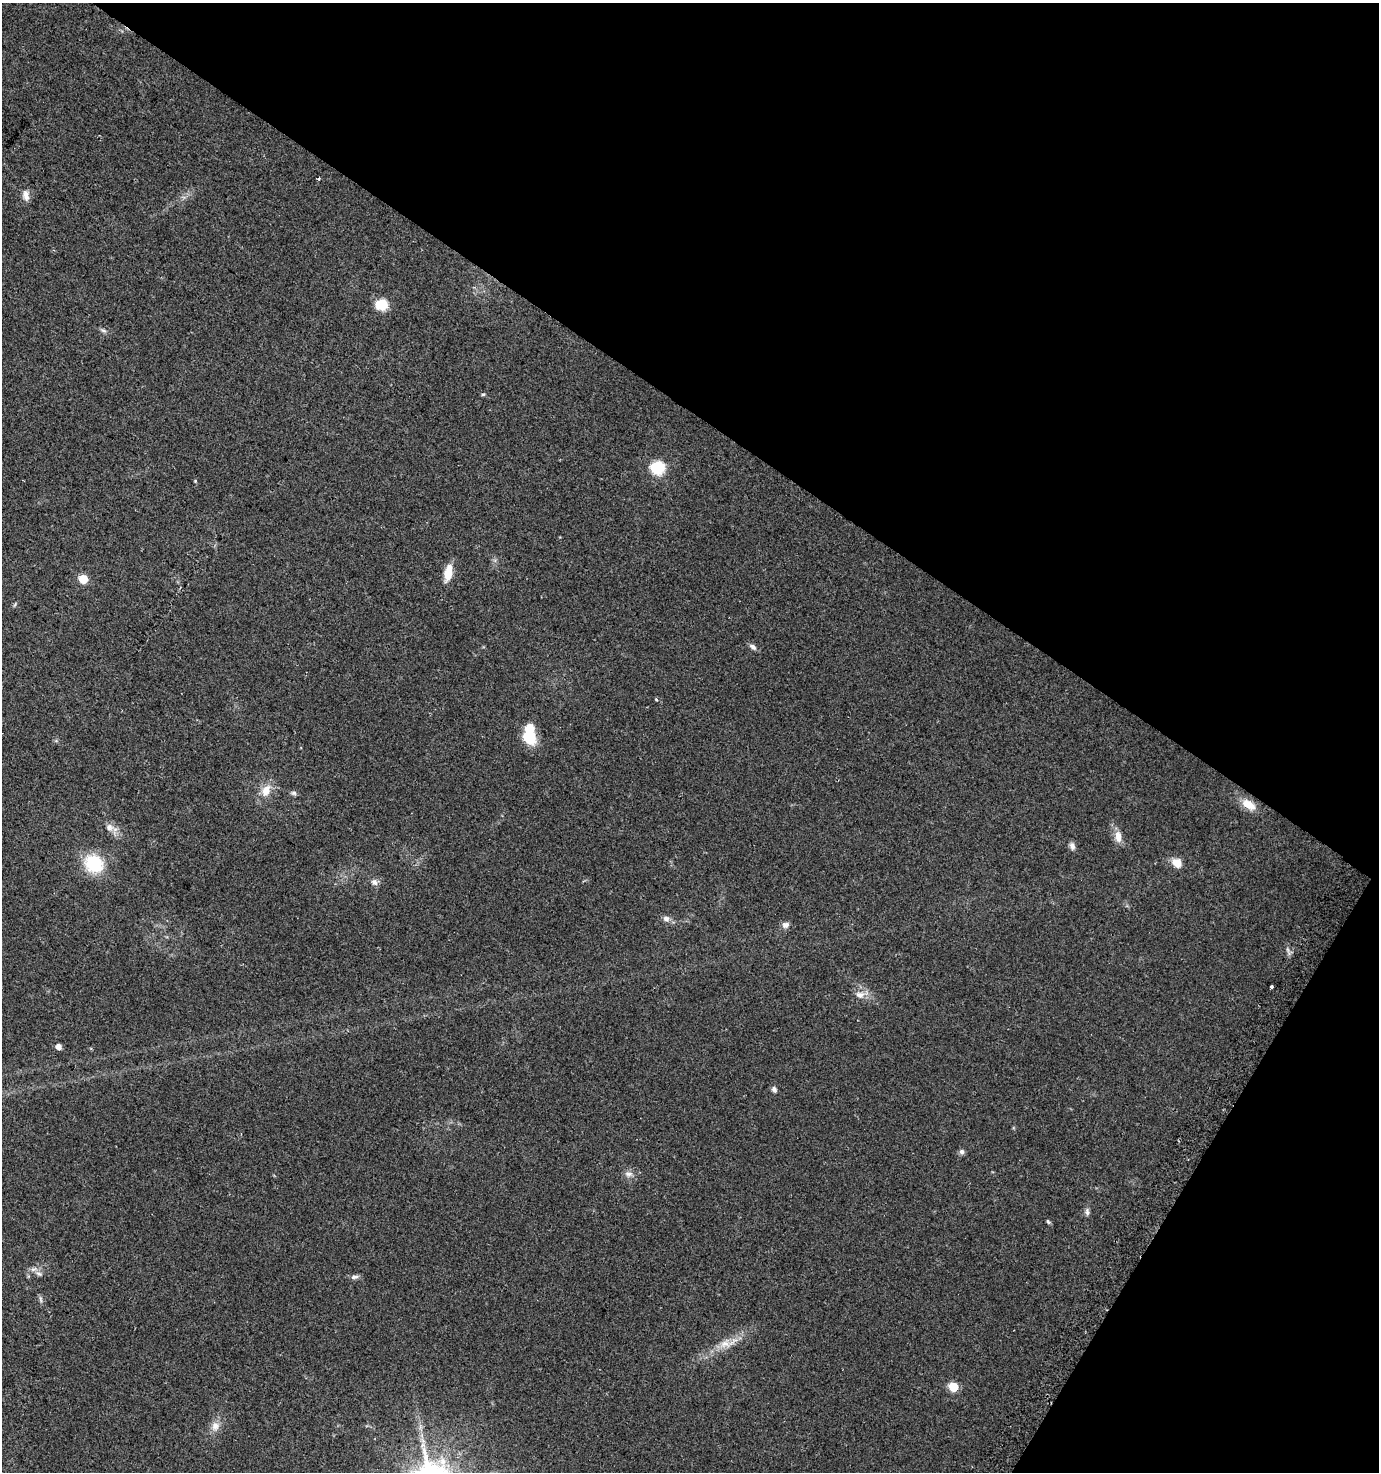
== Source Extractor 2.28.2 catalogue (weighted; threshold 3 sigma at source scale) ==
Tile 8 of 4 x 4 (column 4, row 2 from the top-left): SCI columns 4416-5792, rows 2960-4429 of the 6009 x 5925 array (HDU 1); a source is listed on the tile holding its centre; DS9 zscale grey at full resolution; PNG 1381 x 1474 px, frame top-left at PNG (2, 3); no overlay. Shown black and unused: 33% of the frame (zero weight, under 2 of 3 exposures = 2% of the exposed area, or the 3 px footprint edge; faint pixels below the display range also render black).
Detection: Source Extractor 2.28.2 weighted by HDU 2 'WHT'; one run over the whole footprint, this tile lists its part. Background 0.0532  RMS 0.0089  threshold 0.0399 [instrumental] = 3 sigma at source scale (4.5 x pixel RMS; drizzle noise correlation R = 1.50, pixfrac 1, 0.0396/0.0396 arcsec/px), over >= 5 px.
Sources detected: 38; all 38 listed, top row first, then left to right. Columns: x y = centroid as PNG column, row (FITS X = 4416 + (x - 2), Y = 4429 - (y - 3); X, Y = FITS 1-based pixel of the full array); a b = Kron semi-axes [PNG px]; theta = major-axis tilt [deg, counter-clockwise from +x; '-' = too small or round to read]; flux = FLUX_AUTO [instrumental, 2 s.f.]
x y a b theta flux
319 178 3 3 - 1.4
26 195 14 8 -83 5.2
382 305 6 6 - 65
103 331 8 4 -10 1.8
483 394 5 4 - 1.1
658 468 7 6 - 100
195 481 5 4 - 0.86
448 573 20 8 78 13
83 579 5 5 - 25
753 647 11 6 -36 2.9
656 699 3 3 - 2.1
529 735 21 13 89 29
266 791 19 11 66 11
294 793 8 5 -26 1.9
1249 805 19 11 -33 12
110 827 11 10 - 5.5
1118 837 17 8 -85 7.5
1072 846 10 7 -70 3.2
1177 863 12 9 -37 9.2
94 864 19 16 -37 42
374 882 9 8 - 3.6
666 918 9 7 -13 3.5
785 925 10 8 3 3.5
1272 987 4 3 - 1.8
860 995 10 8 -8 5.9
58 1047 5 4 - 6.7
774 1089 7 6 - 2.2
962 1152 7 6 - 2.5
628 1174 10 6 -7 3.5
1087 1212 10 5 -85 2.5
1048 1222 6 4 -49 1.3
39 1274 9 6 -25 3
354 1277 11 5 8 2.8
41 1299 9 4 -81 1.8
725 1344 15 12 9 9.2
953 1387 6 5 - 29
215 1426 13 11 87 7
423 1441 7 5 -45 2.4